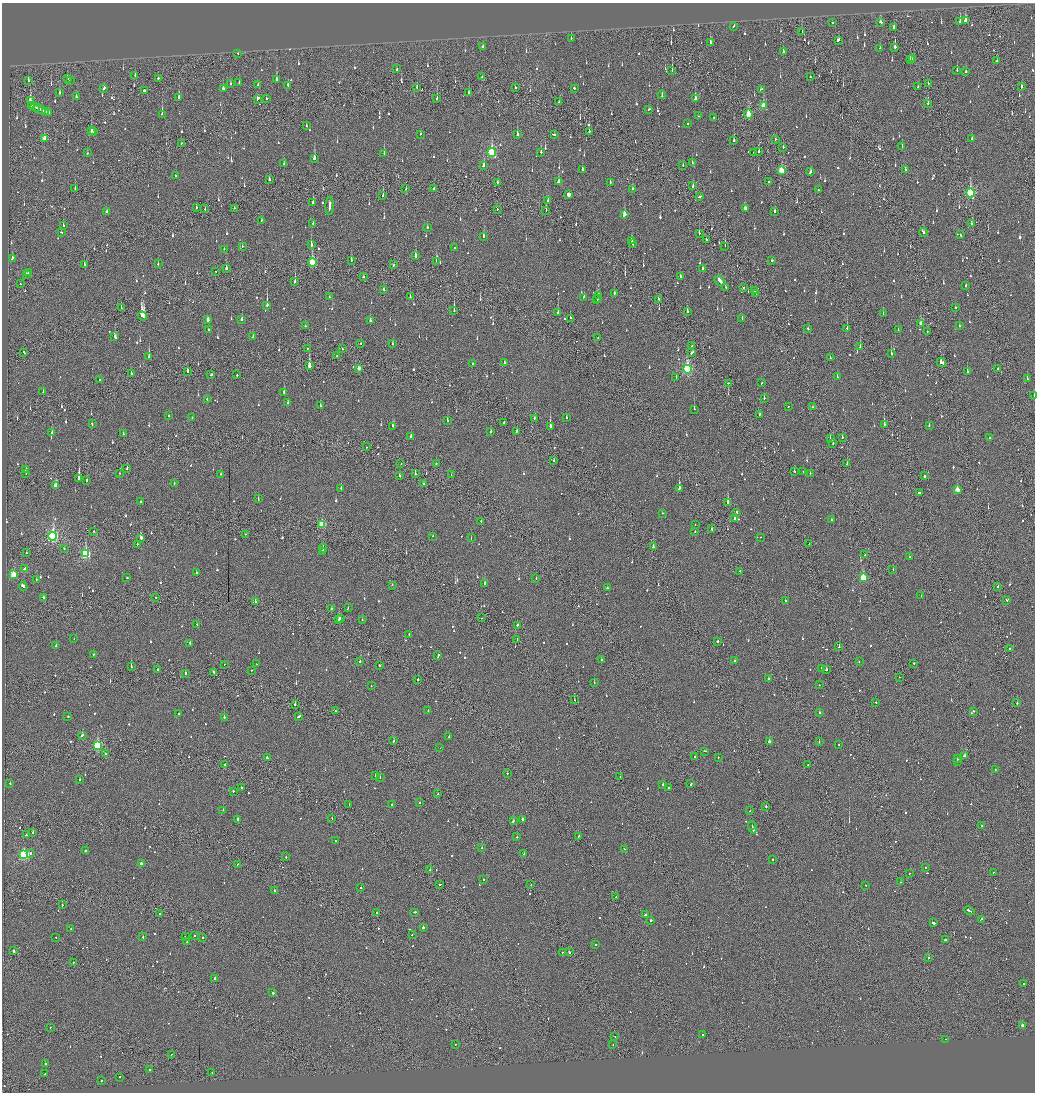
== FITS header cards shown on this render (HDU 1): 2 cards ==
NAXIS1  =                 2065
NAXIS2  =                 2180

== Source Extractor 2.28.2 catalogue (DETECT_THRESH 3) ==
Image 2065 x 2180 px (HDU 1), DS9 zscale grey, zoomed out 1/2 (1 PNG px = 2 x 2 image px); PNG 1037 x 1094 px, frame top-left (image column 1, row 2179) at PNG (2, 3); each listed source drawn as its Kron ellipse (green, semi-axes under 4 px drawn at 4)
Background -0.126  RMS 0.073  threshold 0.22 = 3 sigma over >= 5 px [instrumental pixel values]
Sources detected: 1268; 71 cannot appear on this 1/2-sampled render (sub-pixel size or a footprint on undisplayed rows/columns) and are neither listed nor drawn; of the other 1197, the 500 brightest by FLUX_AUTO listed and drawn (697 fainter detections omitted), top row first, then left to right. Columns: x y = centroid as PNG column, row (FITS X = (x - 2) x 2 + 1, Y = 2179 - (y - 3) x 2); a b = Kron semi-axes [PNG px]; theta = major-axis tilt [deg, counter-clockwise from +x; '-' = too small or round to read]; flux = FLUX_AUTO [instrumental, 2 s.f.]
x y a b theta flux
965 20 4 2 - 160
832 22 2 2 - 61
880 22 3 2 - 100
960 22 3 2 - 130
733 26 3 2 - 67
893 27 2 2 - 100
802 31 2 1 - 52
571 38 2 2 - 45
838 40 3 3 - 74
711 43 3 2 - 150
482 46 2 2 - 79
895 47 2 2 - 2100
880 48 2 2 - 63
783 52 3 2 - 90
238 54 2 2 - 62
912 59 3 1 - 55
910 60 3 2 - 43
997 61 3 1 - 47
397 69 3 2 - 94
672 70 3 1 - 67
957 70 3 2 - 64
966 72 2 2 - 51
135 75 3 2 - 51
482 77 2 2 - 44
810 77 2 1 - 230
67 78 3 2 - 58
158 78 2 2 - 65
28 80 3 2 - 52
70 80 2 2 - 45
276 80 3 2 - 270
239 82 2 2 - 54
928 83 2 1 - 84
230 84 2 2 - 59
258 85 2 2 - 65
288 85 4 2 - 120
417 87 2 2 - 120
515 87 2 2 - 50
918 87 2 2 - 360
1021 87 3 2 - 94
104 88 3 2 - 86
223 88 2 2 - 310
574 88 2 2 - 190
761 89 3 2 - 97
144 90 2 2 - 450
59 93 3 2 - 100
469 93 4 1 - 350
662 95 4 2 - 150
76 97 2 2 - 45
178 97 3 2 - 220
266 98 2 2 - 46
437 98 3 2 - 99
696 98 4 3 - 100
257 99 2 2 - 57
30 101 4 2 - 410
559 102 2 2 - 44
928 104 2 2 - 61
31 105 3 1 - 120
763 106 4 3 - 290
35 107 5 2 - 200
40 109 6 2 -23 280
649 109 3 2 - 88
45 112 4 2 - 250
49 113 3 2 - 210
162 114 3 2 - 230
748 114 4 3 - 390
698 116 2 2 - 160
714 117 2 2 - 48
687 124 2 2 - 70
306 126 2 2 - 51
91 131 4 2 - 200
589 131 3 2 - 79
93 132 2 1 - 55
420 134 2 2 - 53
555 134 3 2 - 200
517 135 3 2 - 210
972 138 3 2 - 46
44 139 4 2 - 170
775 139 2 2 - 44
734 141 4 2 - 200
181 143 2 2 - 68
902 146 2 2 - 88
783 147 2 2 - 160
759 151 2 2 - 150
492 152 4 3 - 1100
541 152 3 2 - 140
754 152 2 2 - 53
88 153 2 2 - 120
384 153 3 1 - 230
314 158 3 2 - 210
692 163 2 1 - 59
284 164 3 2 - 53
683 165 2 1 - 83
484 166 3 2 - 150
582 169 3 2 - 140
781 170 4 3 - 330
905 170 3 2 - 53
810 172 3 2 - 120
176 175 2 2 - 48
269 180 2 2 - 100
558 181 4 2 - 220
769 182 2 2 - 92
497 183 3 2 - 94
610 183 4 2 - 85
693 186 3 2 - 61
406 188 2 1 - 67
434 188 2 1 - 270
75 189 2 2 - 89
632 189 2 2 - 64
818 190 2 1 - 50
970 193 4 3 - 1200
568 194 4 2 - 14000
383 195 3 2 - 180
699 197 3 2 - 140
548 201 2 2 - 64
313 203 4 2 - 170
330 206 9 2 87 340
196 208 2 2 - 61
205 208 3 1 - 58
234 208 3 1 - 52
745 208 3 2 - 84
497 209 2 2 - 73
546 210 2 1 - 52
106 211 2 2 - 130
775 211 3 2 - 74
624 215 4 3 - 140
261 220 3 2 - 50
313 223 2 2 - 99
972 224 3 2 - 150
63 225 2 2 - 53
427 228 2 2 - 45
61 232 2 2 - 53
923 232 4 2 - 210
699 233 2 2 - 69
960 235 2 2 - 54
484 236 2 2 - 110
706 239 2 2 - 270
632 240 3 2 - 150
632 244 4 2 - 170
311 245 3 2 - 210
242 246 2 2 - 62
725 246 3 1 - 51
455 248 2 2 - 53
224 249 2 2 - 44
415 256 3 2 - 410
12 258 3 2 - 140
351 260 2 2 - 59
772 260 2 2 - 56
436 261 2 1 - 44
312 262 4 3 - 760
158 264 2 2 - 44
84 265 2 2 - 79
393 265 3 1 - 48
226 268 3 2 - 280
702 268 3 2 - 76
216 271 2 2 - 53
28 273 2 2 - 64
26 275 2 2 - 52
363 277 2 2 - 47
680 277 2 2 - 99
720 281 6 2 -43 180
295 282 3 1 - 280
20 284 2 2 - 56
966 286 2 2 - 53
725 287 2 2 - 98
743 287 2 1 - 110
384 289 3 2 - 77
755 291 2 1 - 130
614 293 2 2 - 220
756 293 3 2 - 120
599 296 3 2 - 170
329 297 2 1 - 72
410 297 2 2 - 71
584 297 2 2 - 70
598 298 2 1 - 66
658 299 2 2 - 72
597 300 2 2 - 66
267 305 3 2 - 910
955 307 2 2 - 370
121 308 2 1 - 73
454 311 3 2 - 340
558 312 3 2 - 97
687 312 3 2 - 110
883 313 2 1 - 44
143 316 5 3 - 1600
570 318 2 2 - 73
742 318 2 2 - 44
242 319 2 2 - 120
207 320 4 2 - 77
370 321 3 2 - 130
921 323 3 2 - 190
305 326 2 2 - 99
959 326 2 2 - 100
847 328 2 2 - 170
808 329 2 2 - 110
209 330 2 2 - 51
898 330 2 2 - 44
927 332 2 1 - 44
253 336 3 2 - 71
115 337 3 2 - 100
598 338 2 1 - 98
361 343 2 2 - 69
393 343 2 2 - 73
692 346 2 2 - 44
860 347 2 1 - 190
307 348 2 2 - 79
342 349 2 2 - 62
24 352 3 1 - 220
692 352 4 2 - 89
891 353 2 2 - 110
336 356 2 1 - 49
149 357 3 2 - 380
830 358 2 2 - 50
505 362 2 2 - 78
472 363 2 2 - 47
941 363 5 2 - 340
309 366 4 2 - 850
359 368 3 2 - 93
998 368 2 2 - 59
688 369 4 4 - 1800
187 371 3 2 - 120
967 371 2 2 - 100
131 373 2 2 - 46
211 374 3 2 - 53
237 375 2 2 - 100
837 377 3 2 - 110
676 378 2 1 - 79
1027 379 2 2 - 50
99 380 2 2 - 86
728 383 2 2 - 57
762 383 3 2 - 120
43 391 2 2 - 48
284 392 2 2 - 140
1034 395 3 1 - 54
764 398 2 2 - 59
207 399 2 2 - 65
288 403 2 2 - 75
320 406 2 2 - 61
788 406 2 2 - 47
813 407 2 2 - 53
694 409 2 2 - 180
759 414 3 2 - 71
168 416 2 1 - 57
566 417 2 2 - 66
192 418 2 2 - 49
534 418 2 2 - 160
447 421 3 2 - 210
504 422 2 2 - 71
92 424 2 2 - 63
884 424 2 2 - 270
929 425 2 2 - 70
393 426 3 3 - 200
550 426 3 2 - 480
491 431 3 2 - 110
517 431 3 2 - 62
52 432 2 2 - 75
123 434 2 2 - 71
411 437 2 2 - 280
842 437 2 2 - 73
989 438 2 2 - 44
830 439 2 1 - 61
833 443 2 2 - 160
367 447 2 1 - 46
554 460 2 2 - 150
436 463 2 2 - 48
401 464 2 1 - 45
847 464 2 2 - 80
127 469 3 2 - 79
26 470 3 2 - 91
794 471 2 2 - 51
803 471 2 2 - 80
26 473 2 1 - 47
119 473 2 2 - 50
810 473 2 2 - 54
221 474 2 2 - 47
415 474 2 1 - 76
451 475 2 1 - 72
399 476 2 2 - 78
924 476 2 2 - 320
79 478 3 2 - 970
87 480 2 2 - 200
174 483 2 2 - 44
424 484 2 2 - 80
56 486 4 2 - 290
341 488 2 2 - 72
679 488 3 2 - 290
957 490 3 2 - 200
919 493 3 2 - 110
258 499 2 2 - 46
141 502 2 2 - 77
728 503 3 2 - 590
737 512 2 2 - 160
662 513 2 2 - 44
734 518 2 2 - 240
831 520 2 2 - 43
481 521 2 2 - 57
322 524 3 3 - 540
695 524 2 2 - 43
712 529 3 2 - 98
94 531 2 1 - 52
695 531 2 2 - 62
245 534 2 2 - 57
53 536 4 3 - 2900
432 536 2 2 - 45
471 537 2 1 - 61
761 537 2 2 - 53
141 538 3 2 - 280
137 544 2 2 - 57
809 544 2 1 - 48
653 547 2 1 - 310
323 548 4 1 - 190
64 549 2 2 - 61
323 552 3 2 - 150
26 553 2 1 - 44
86 554 4 3 - 1200
865 555 2 2 - 190
909 557 2 2 - 45
24 568 3 2 - 220
893 569 2 2 - 46
740 571 2 2 - 110
196 573 2 2 - 45
14 575 3 3 - 580
127 578 2 2 - 53
863 578 4 3 - 560
536 579 2 1 - 51
36 580 2 2 - 70
485 584 2 2 - 220
392 585 2 2 - 53
997 586 2 2 - 78
23 587 4 2 - 240
607 588 2 2 - 57
921 596 2 2 - 94
156 597 2 1 - 61
43 598 3 2 - 63
1006 600 2 2 - 57
785 601 2 2 - 63
255 602 2 2 - 96
348 608 2 1 - 68
331 609 3 2 - 100
341 618 2 2 - 270
482 618 2 1 - 72
339 620 2 2 - 140
362 620 2 2 - 50
197 624 2 2 - 100
517 625 2 2 - 52
409 634 2 2 - 47
74 639 2 1 - 99
517 639 2 1 - 60
717 642 2 2 - 310
190 643 3 2 - 91
56 646 3 2 - 69
839 647 2 2 - 150
1010 649 2 2 - 180
94 654 2 2 - 48
438 656 3 2 - 110
601 660 2 2 - 57
360 661 2 2 - 73
735 661 2 2 - 58
859 662 2 2 - 95
914 663 2 2 - 67
224 664 2 1 - 55
256 664 2 2 - 48
379 665 2 2 - 110
131 667 2 1 - 150
821 668 2 2 - 59
158 669 2 2 - 57
252 670 2 2 - 46
826 670 2 2 - 120
213 672 3 2 - 110
185 673 2 2 - 160
899 677 2 1 - 45
418 679 2 2 - 77
769 679 3 2 - 78
594 683 2 2 - 86
819 685 2 2 - 72
371 686 2 2 - 82
574 700 2 1 - 73
876 702 2 2 - 72
1017 703 2 2 - 66
295 704 3 2 - 110
335 710 2 1 - 66
428 711 2 1 - 48
974 711 2 2 - 140
819 713 2 2 - 67
178 714 2 2 - 80
68 716 2 2 - 110
299 716 3 2 - 110
224 717 2 2 - 290
82 735 3 2 - 74
449 736 2 2 - 99
394 741 2 2 - 67
769 742 3 2 - 280
819 742 2 2 - 97
839 745 2 2 - 47
97 746 4 3 - 1200
440 748 2 1 - 59
705 751 3 1 - 96
105 754 2 2 - 110
965 756 2 2 - 230
695 757 3 2 - 66
718 757 2 2 - 52
267 758 3 2 - 110
958 759 3 2 - 140
957 761 2 2 - 280
225 764 3 1 - 110
808 765 2 1 - 54
995 769 2 2 - 62
507 773 2 2 - 120
376 776 3 2 - 150
380 777 2 2 - 56
620 777 2 1 - 98
79 780 2 2 - 64
10 783 2 2 - 61
663 784 2 2 - 63
691 784 3 1 - 100
241 788 2 2 - 93
668 788 3 2 - 66
233 791 2 2 - 77
438 794 2 1 - 46
420 803 2 2 - 46
349 805 2 2 - 49
392 805 2 2 - 57
766 806 2 2 - 150
223 810 2 2 - 64
750 811 2 1 - 49
332 819 2 1 - 49
522 819 3 2 - 350
237 820 3 2 - 310
513 821 2 1 - 140
752 826 2 2 - 94
982 826 2 1 - 150
752 827 6 2 -75 230
33 832 2 2 - 150
26 835 2 2 - 56
517 837 2 2 - 93
578 837 3 1 - 63
335 841 2 2 - 46
482 848 2 1 - 82
624 849 2 2 - 47
86 850 3 2 - 94
30 853 2 2 - 63
24 854 3 3 - 1700
524 854 2 2 - 53
286 857 2 2 - 99
773 859 2 2 - 60
141 864 3 2 - 200
238 864 2 1 - 57
925 867 2 2 - 46
430 870 2 1 - 130
993 872 2 1 - 59
909 873 2 2 - 76
484 879 2 2 - 71
901 882 2 2 - 100
440 884 2 2 - 53
531 885 2 1 - 50
865 885 2 2 - 90
361 888 2 2 - 120
274 891 2 1 - 88
616 897 2 1 - 60
62 905 2 2 - 57
969 911 5 2 - 150
414 912 3 2 - 170
377 913 2 2 - 57
160 914 2 1 - 48
645 915 3 2 - 260
981 919 3 2 - 120
650 920 2 2 - 370
933 923 3 2 - 320
423 928 2 1 - 580
71 929 2 2 - 48
412 935 2 2 - 57
194 936 2 2 - 48
56 937 2 2 - 47
143 937 2 2 - 47
185 937 2 2 - 60
202 938 2 1 - 56
945 940 3 2 - 120
187 942 2 2 - 87
596 945 2 1 - 43
14 950 2 2 - 400
562 952 2 2 - 69
569 952 2 2 - 160
928 957 2 2 - 120
73 962 2 1 - 60
215 978 3 2 - 520
1024 983 2 2 - 60
273 993 2 2 - 320
1022 1025 2 2 - 1300
50 1027 2 1 - 72
702 1034 2 2 - 140
615 1036 2 1 - 130
945 1039 2 1 - 79
456 1044 2 2 - 44
613 1044 2 1 - 47
171 1054 2 2 - 47
45 1064 2 2 - 97
150 1070 2 2 - 85
212 1072 2 2 - 53
45 1074 2 1 - 230
119 1077 2 2 - 79
101 1080 2 2 - 160
At the frame edge (FLAGS 8, measured only in part): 1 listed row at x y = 1034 395
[697 fainter detections neither listed nor drawn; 71 sub-pixel or undisplayed-footprint detections neither listed nor drawn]